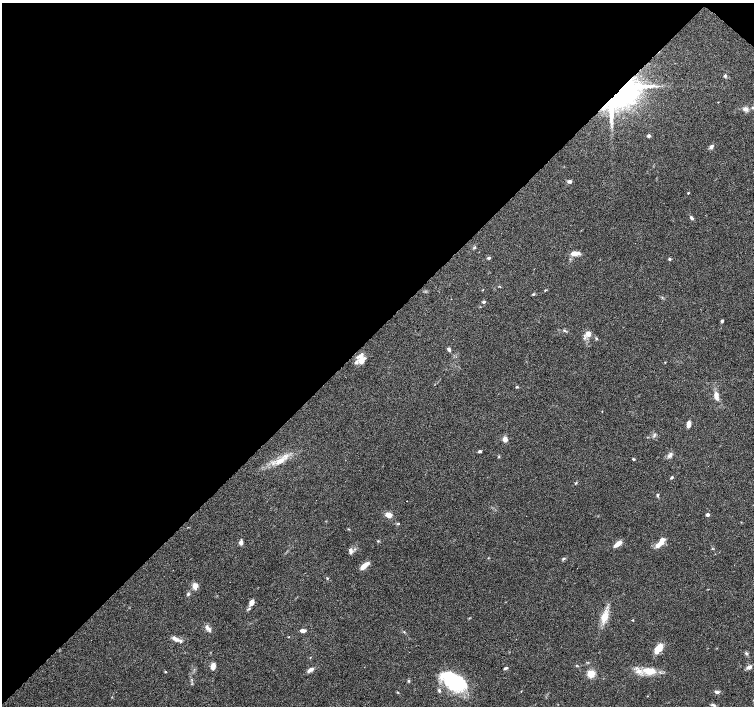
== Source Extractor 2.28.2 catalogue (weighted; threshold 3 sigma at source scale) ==
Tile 2 of 4 x 4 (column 2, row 1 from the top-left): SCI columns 1505-3007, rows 4387-5794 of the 6017 x 6020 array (HDU 1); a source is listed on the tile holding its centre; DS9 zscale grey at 2 x 2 block average (1 PNG px = mean of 2 x 2 image px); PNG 756 x 708 px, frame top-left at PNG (2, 3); no overlay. Shown black and unused: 47% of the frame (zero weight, under 3 of 6 exposures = <1% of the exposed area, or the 3 px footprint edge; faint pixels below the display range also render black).
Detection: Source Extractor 2.28.2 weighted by HDU 2 'WHT'; one run over the whole footprint, this tile lists its part. Background 0.0985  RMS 0.0045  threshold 0.0185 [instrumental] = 3 sigma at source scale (4.09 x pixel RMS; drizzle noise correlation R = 1.36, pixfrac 0.8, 0.0396/0.0396 arcsec/px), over >= 5 px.
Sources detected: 81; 2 inside a brighter object's white glare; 2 cosmic-ray / hot-pixel residue — not listed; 8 inside a brighter listed object's ellipse — not listed separately; the other 69 listed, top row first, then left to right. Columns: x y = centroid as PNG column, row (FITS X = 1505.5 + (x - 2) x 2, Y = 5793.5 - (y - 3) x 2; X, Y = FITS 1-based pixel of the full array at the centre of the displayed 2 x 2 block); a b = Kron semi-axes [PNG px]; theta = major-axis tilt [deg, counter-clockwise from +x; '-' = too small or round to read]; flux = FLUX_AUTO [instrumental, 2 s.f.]
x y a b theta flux
725 76 4 3 - 1.7
626 88 46 27 37 150
753 108 4 3 - 1.5
745 109 6 5 - 3.9
649 136 3 2 - 3.4
711 147 7 4 54 2.4
569 181 5 4 - 2.2
688 193 3 2 - 0.66
692 218 5 3 - 2.1
474 247 4 3 - 1
574 253 10 4 0 7.6
489 258 4 3 - 1.6
669 259 4 3 - 1.2
545 290 3 2 - 0.78
533 294 4 3 - 1.1
662 297 3 2 - 0.66
484 302 3 3 - 1.6
722 321 3 3 - 1.6
588 334 7 6 - 6.1
597 338 4 2 - 0.93
449 349 5 3 - 2.1
361 357 12 8 -28 8.2
517 387 4 2 - 0.95
716 395 9 5 -85 5.7
688 424 7 3 80 5.4
505 439 5 5 - 5.2
480 451 4 3 - 1.6
670 455 8 4 52 2.8
499 457 4 3 - 0.85
634 459 3 2 - 1.1
280 461 16 6 27 11
672 477 4 3 - 1.3
576 483 4 3 - 0.81
657 495 5 3 - 1.3
388 515 6 4 -8 7.6
707 515 3 2 - 3.9
378 541 4 3 - 0.96
661 542 10 5 59 9.1
241 543 4 4 - 4.5
618 544 9 4 39 7.8
351 550 6 5 - 2.8
563 558 5 3 - 1.4
364 566 10 4 40 10
327 578 3 3 - 0.73
195 586 5 4 - 7.7
188 594 4 4 - 1.5
252 602 5 3 - 7.8
249 609 5 3 - 1.3
604 617 13 8 78 12
633 620 3 2 - 0.52
208 629 10 5 -44 3.6
303 631 6 4 -3 3
404 632 3 2 - 0.58
176 639 10 4 -25 5.5
658 648 11 5 51 14
746 653 4 3 - 1.4
577 665 4 2 - 0.72
213 666 6 4 82 6.3
749 667 6 4 28 4.1
505 668 5 2 - 1.8
310 670 8 4 33 3.6
650 671 19 10 -6 16
165 672 3 2 - 0.87
591 674 8 8 - 9.5
409 681 4 3 - 1.3
454 684 25 17 -32 51
398 692 4 2 - 0.76
717 692 5 3 - 2.9
713 705 6 3 -8 1.6
Overlapping masked pixels (flux is a lower limit): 1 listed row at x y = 626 88
Isophote crosses this tile's border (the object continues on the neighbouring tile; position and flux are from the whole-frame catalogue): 1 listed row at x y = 753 108
Diffuse or blended objects may show on this block-average render without a row.